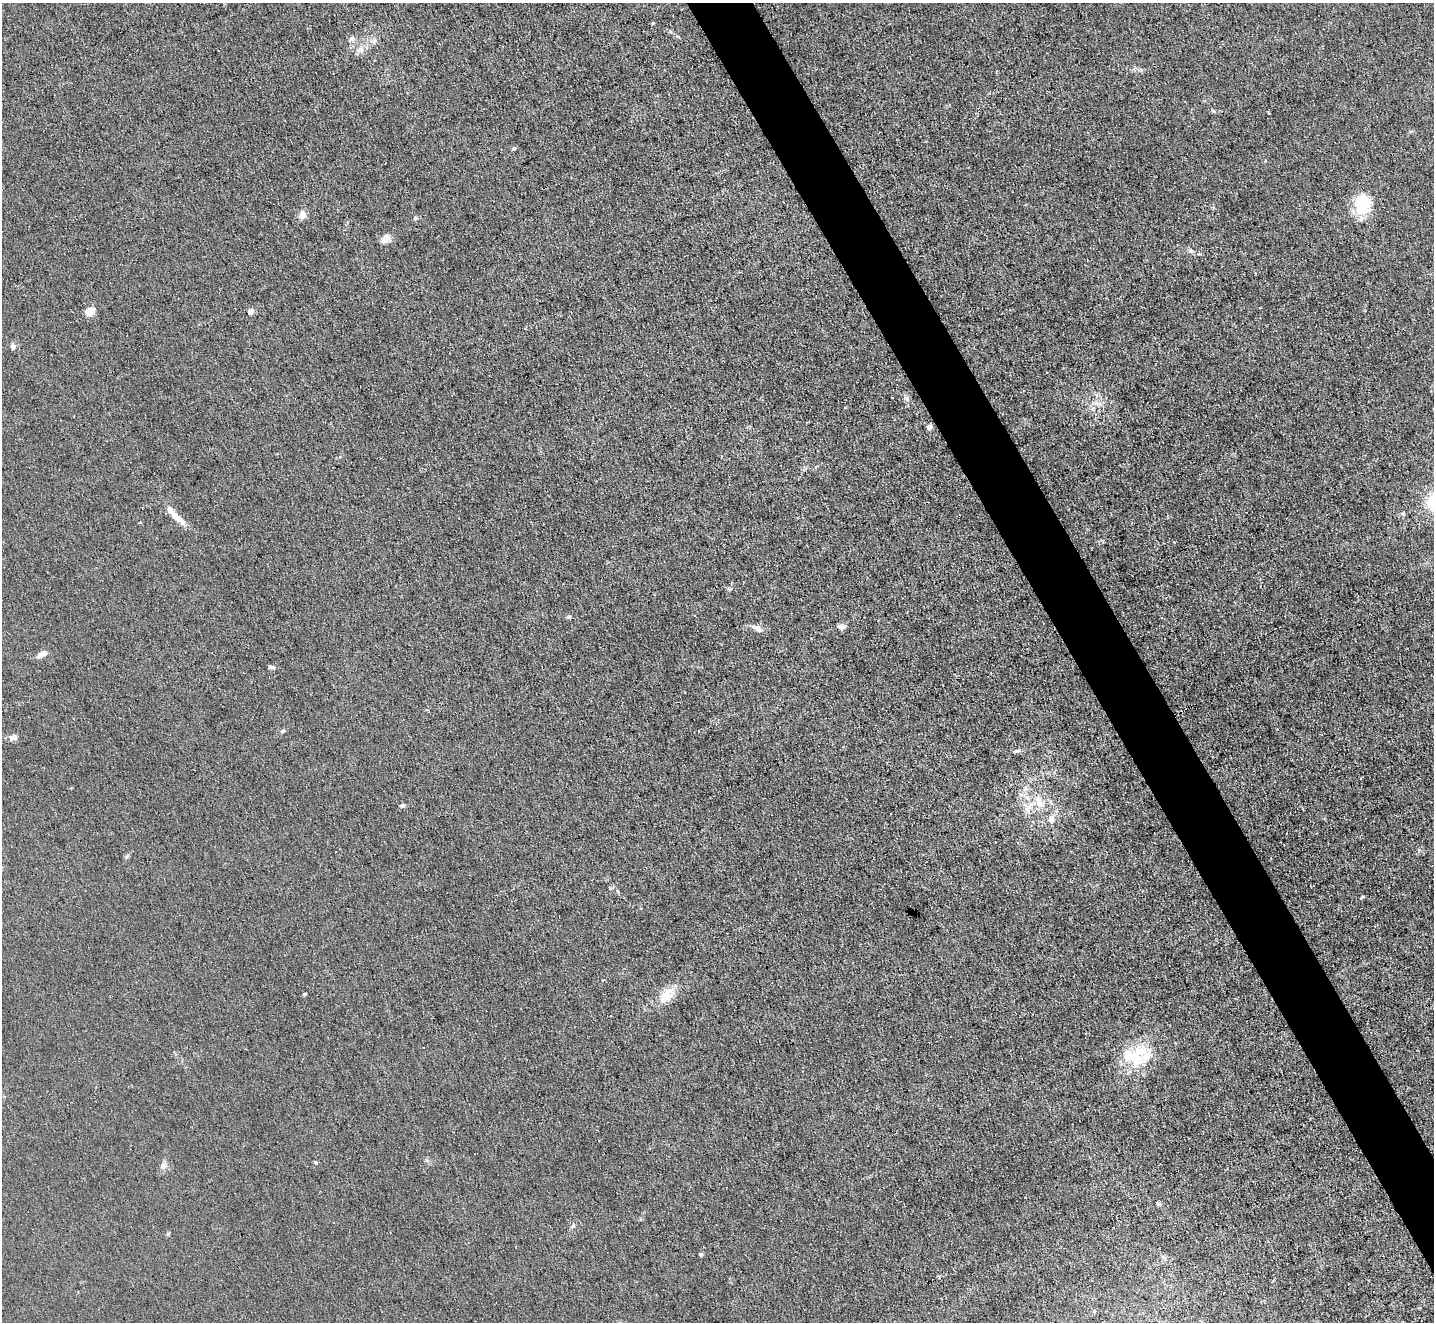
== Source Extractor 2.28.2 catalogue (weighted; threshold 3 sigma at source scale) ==
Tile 6 of 4 x 4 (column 2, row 2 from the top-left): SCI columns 1433-2864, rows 2791-4110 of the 5729 x 5718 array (HDU 1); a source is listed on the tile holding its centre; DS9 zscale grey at full resolution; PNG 1436 x 1324 px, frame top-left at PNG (2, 3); no overlay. Shown black and unused: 4% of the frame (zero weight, under 3 of 4 exposures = <1% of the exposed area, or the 3 px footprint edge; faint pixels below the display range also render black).
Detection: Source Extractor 2.28.2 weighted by HDU 2 'WHT'; one run over the whole footprint, this tile lists its part. Background 0.0461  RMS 0.007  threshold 0.0315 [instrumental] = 3 sigma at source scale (4.5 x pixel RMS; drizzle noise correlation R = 1.50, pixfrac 1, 0.05/0.05 arcsec/px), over >= 5 px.
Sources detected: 41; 2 inside a brighter listed object's ellipse — not listed separately; the other 39 listed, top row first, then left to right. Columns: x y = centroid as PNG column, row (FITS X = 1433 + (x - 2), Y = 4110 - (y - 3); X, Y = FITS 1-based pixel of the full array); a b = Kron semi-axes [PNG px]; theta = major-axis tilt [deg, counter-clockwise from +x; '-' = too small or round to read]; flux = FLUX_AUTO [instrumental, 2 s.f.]
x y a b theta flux
352 39 11 7 39 2.7
374 41 7 4 71 1.4
360 49 12 8 24 4.4
1213 111 7 3 -36 0.93
514 148 5 5 - 1.4
1363 204 23 19 86 27
302 214 10 9 - 4.6
415 218 6 6 - 1.2
385 239 14 9 50 4.4
1191 251 6 5 - 1.4
90 311 7 7 - 12
250 311 4 4 - 7.3
13 346 8 7 - 2.2
906 399 7 6 - 1.8
1098 403 14 5 -11 3.3
929 427 5 5 - 3
175 516 33 7 -41 9
1174 542 3 3 - 0.5
569 617 6 4 -45 0.93
755 627 16 7 -12 4.2
841 627 7 6 - 3.6
42 654 14 7 26 4.2
272 667 8 5 -8 1.4
13 738 12 7 6 3.2
1017 751 11 3 22 1.5
1025 788 7 4 90 1.9
1021 795 7 4 -19 1.5
1039 802 18 10 -63 10
402 806 7 5 10 1.6
1028 808 14 7 79 5.3
1051 819 13 8 -89 4.4
126 857 6 5 - 1.1
304 994 4 3 - 1.3
667 995 24 15 52 12
1135 1055 36 27 23 35
316 1163 5 4 - 0.86
163 1166 9 8 - 2.7
573 1226 7 4 45 1.3
701 1254 4 4 - 2.1